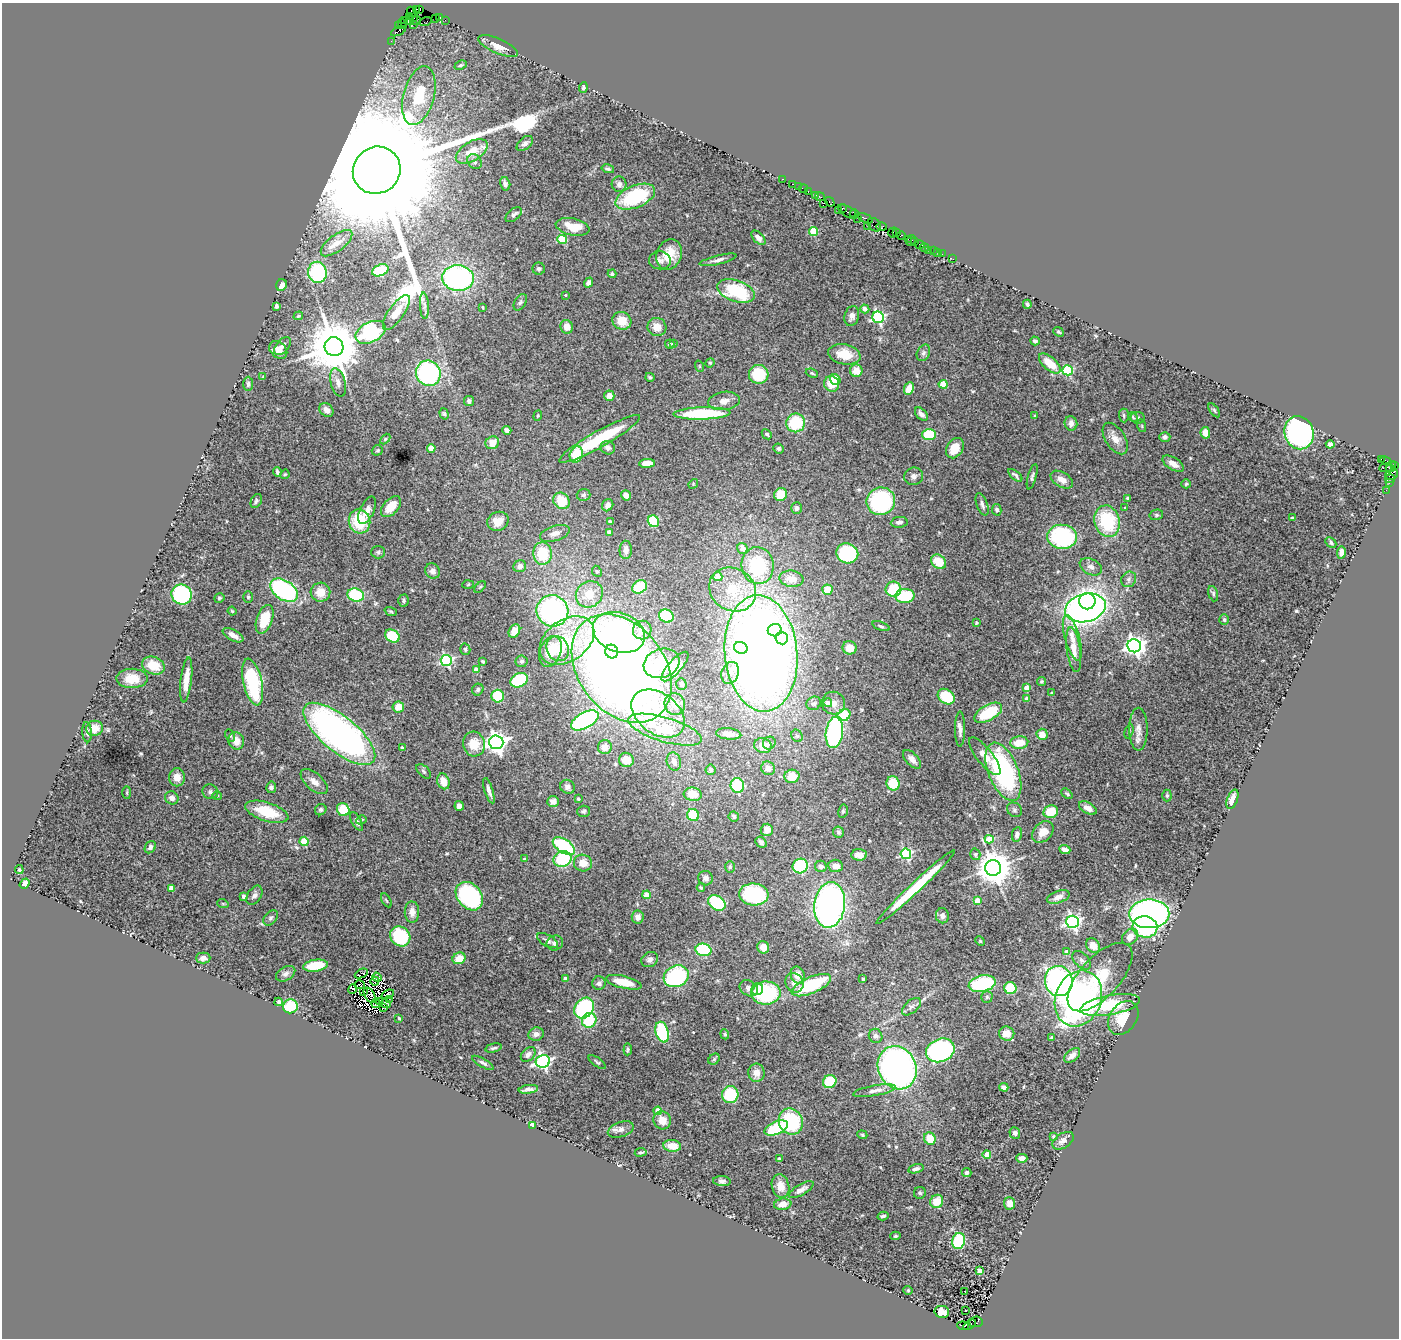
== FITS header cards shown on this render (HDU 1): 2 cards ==
NAXIS1  =                 1397
NAXIS2  =                 1336

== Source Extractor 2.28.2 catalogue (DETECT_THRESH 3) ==
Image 1397 x 1336 px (HDU 1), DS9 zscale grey, 1 PNG px = 1 image px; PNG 1401 x 1340 px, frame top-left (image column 1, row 1336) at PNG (2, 3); each listed source drawn as its Kron ellipse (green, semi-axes under 4 px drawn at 4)
Background 1.7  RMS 0.065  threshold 0.194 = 3 sigma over >= 5 px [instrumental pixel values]
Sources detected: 532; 6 with non-positive FLUX_AUTO (blend fragments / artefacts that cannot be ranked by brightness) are neither listed nor drawn; of the other 526, the 500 brightest by FLUX_AUTO listed and drawn (26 fainter detections omitted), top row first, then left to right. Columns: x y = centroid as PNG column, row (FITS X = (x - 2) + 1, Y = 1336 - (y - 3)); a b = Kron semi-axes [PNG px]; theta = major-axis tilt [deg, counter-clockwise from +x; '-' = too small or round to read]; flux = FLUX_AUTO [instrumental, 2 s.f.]
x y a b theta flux
416 10 4 3 - 32
420 10 3 3 - 170
412 12 5 2 - 64
409 16 3 2 - 33
413 17 3 3 - 55
440 17 3 3 - 260
436 18 3 2 - 180
416 20 4 3 - 64
445 20 2 2 - 35
405 21 4 2 - 33
410 21 5 3 - 120
426 22 6 2 18 69
402 24 5 2 - 94
413 24 3 2 - 74
399 26 3 3 - 110
398 31 8 3 26 240
391 41 2 2 - 19
498 46 21 7 -24 45
461 65 6 4 27 6.9
583 87 5 3 - 8.5
419 96 30 15 75 160
525 143 9 5 41 14
472 151 18 9 31 74
475 162 8 6 -49 14
608 169 6 3 -14 6.7
377 170 24 23 - 330000
782 179 3 2 - 92
505 184 7 5 -76 12
619 184 8 7 - 15
793 184 3 2 - 130
798 187 3 2 - 86
804 189 4 2 - 110
808 191 3 2 - 140
815 195 4 3 - 110
635 197 21 11 22 320
820 197 5 3 - 170
830 202 5 3 - 130
824 203 2 2 - 49
842 208 3 2 - 130
838 210 2 2 - 35
848 212 11 5 -33 530
854 213 4 4 - 410
514 215 10 5 39 14
858 218 2 2 - 81
865 218 8 3 -23 700
874 225 8 5 -44 590
868 226 2 2 - 51
572 227 17 8 -12 100
881 227 5 4 - 180
813 231 4 4 - 150
893 233 5 3 - 200
896 233 3 2 - 130
901 235 4 3 - 150
758 238 9 5 -45 17
562 239 5 4 - 210
908 239 3 2 - 150
911 240 6 2 61 220
915 242 3 3 - 170
337 243 19 8 37 41
919 245 5 3 - 230
924 248 4 3 - 53
928 250 3 2 - 33
933 250 3 3 - 180
938 252 2 2 - 28
669 254 16 12 72 78
942 254 2 2 - 24
953 259 2 2 - 21
660 260 11 9 -7 20
718 260 19 4 14 19
539 269 6 6 - 12
380 270 8 5 22 140
317 272 11 9 -81 380
612 274 4 4 - 10
458 278 16 12 -4 900
589 283 5 4 - 15
281 285 6 5 - 35
736 291 19 10 -18 280
565 295 3 2 - 4.3
520 302 9 5 58 10
1027 304 4 3 - 8.2
276 306 4 4 - 8.5
424 306 13 4 -87 18
483 307 4 3 - 4.6
865 309 4 4 - 23
396 312 20 7 55 66
298 316 5 3 - 5.3
852 316 10 7 74 22
878 317 6 5 - 690
622 321 9 9 - 69
567 327 7 6 - 34
657 327 9 9 - 41
370 332 16 10 27 510
1058 332 6 4 -40 6.4
1035 341 5 4 - 9.3
673 343 4 3 - 4.7
670 344 5 4 - 8.1
283 346 10 6 49 18
334 347 9 9 - 28000
278 350 10 7 -43 33
923 353 8 6 63 14
844 354 16 10 -11 75
710 363 5 4 - 5
1050 363 13 6 -41 78
699 366 6 3 -70 4.4
1067 370 5 5 - 360
856 371 6 6 - 45
428 373 13 12 - 550
812 373 6 4 -22 6.2
759 374 10 9 - 150
263 377 4 3 - 4.9
650 377 4 4 - 6.7
835 379 6 5 - 100
338 382 14 7 -75 25
248 384 7 5 89 9.5
831 384 8 7 - 63
943 384 4 4 - 160
909 388 6 5 - 50
609 396 5 5 - 32
469 401 5 5 - 12
724 401 16 9 7 34
326 410 8 6 -44 29
1214 410 8 4 -55 6.5
702 413 28 6 2 310
444 414 6 4 -72 7.3
921 414 8 5 -48 18
538 416 5 4 - 4.7
1035 416 4 3 - 4.8
1124 416 7 5 -87 7.9
1133 417 5 4 - 6
1138 418 7 6 - 9.6
796 423 9 9 - 190
1071 423 7 6 - 25
1142 426 6 4 -72 4.9
507 430 4 4 - 23
1205 433 6 5 - 38
1299 433 17 14 -71 1300
767 434 6 4 -43 8
929 435 7 5 -1 140
1165 437 5 5 - 14
1115 438 18 10 -57 44
385 439 6 4 46 5
600 439 46 8 29 240
492 443 7 6 - 55
1330 444 4 4 - 13
431 448 4 4 - 73
608 448 7 6 - 14
779 448 5 5 - 8.6
955 448 11 8 58 80
377 450 6 5 - 6.4
576 454 8 6 71 110
1381 459 2 2 - 68
1386 461 6 4 -27 200
647 463 8 4 3 57
1173 464 12 6 -32 32
1395 466 4 2 - 120
1391 467 6 4 57 120
1386 468 7 3 5 70
277 472 5 3 - 8.7
285 474 5 3 - 4.3
1015 475 8 3 -39 12
1391 475 7 5 22 870
914 476 9 8 - 20
1032 477 13 4 74 11
1390 479 5 3 - 180
1062 480 12 7 -31 37
1389 483 3 2 - 82
693 484 5 4 - 4.8
1186 484 4 4 - 6
1386 490 2 2 - 34
583 495 7 6 - 9.2
626 495 5 4 - 22
781 495 6 6 - 89
1128 498 4 3 - 5.8
256 501 7 5 63 8.7
561 501 9 7 -47 110
881 501 14 13 - 450
982 504 12 5 -70 16
608 505 6 5 - 19
391 507 12 7 47 80
797 508 6 5 - 14
1125 508 4 4 - 4.7
367 510 14 7 65 28
997 510 5 4 - 9.8
1156 515 7 5 14 8.2
1293 518 4 2 - 4.8
359 521 12 10 -74 190
498 521 11 9 24 56
653 521 6 5 - 190
1107 521 16 12 -72 290
610 522 3 3 - 7.6
899 522 8 5 9 13
609 532 4 4 - 30
555 533 15 7 17 33
1062 537 15 12 -4 490
1331 542 6 4 -46 9.8
743 548 6 5 - 33
626 550 9 6 88 18
378 552 7 6 - 8.8
542 553 11 9 -87 160
847 553 11 10 - 360
1341 553 6 4 82 23
939 562 8 6 -41 91
520 566 6 6 - 19
758 566 18 16 -81 300
1091 567 12 7 -26 21
433 571 8 7 - 23
597 571 6 4 -65 6.5
718 577 5 4 - 55
791 579 12 8 -7 49
1129 579 8 7 - 15
468 584 6 4 3 5
480 587 7 4 45 5.5
640 587 8 6 35 110
733 589 24 21 -31 170
893 589 8 7 - 160
284 590 15 9 -33 640
827 590 5 5 - 96
320 592 10 9 - 66
589 594 14 12 39 79
1213 594 8 4 -74 8.1
182 595 10 10 - 420
356 595 8 6 -17 280
905 596 9 7 3 170
248 597 6 5 - 7.2
219 598 5 4 - 7.1
404 600 6 5 - 8.3
1087 601 8 8 - 1500
1085 608 21 14 13 1800
232 611 4 4 - 5.2
391 611 6 4 -19 5.8
552 611 16 15 - 850
666 616 7 6 - 210
265 619 15 8 71 150
1224 620 5 5 - 9.5
976 623 3 3 - 6.5
881 626 9 4 -19 7.7
642 630 9 9 - 43
775 630 7 6 - 99
514 631 7 5 55 37
619 632 27 19 -20 980
233 635 11 5 -28 31
392 636 8 6 -30 120
782 638 6 6 - 150
1072 638 23 7 -75 53
567 641 30 20 36 240
1134 646 7 6 - 2400
741 648 7 5 -22 180
850 648 7 6 - 41
465 649 6 5 - 10
558 649 13 11 -60 73
1074 650 22 7 -82 55
550 651 16 10 70 98
612 652 7 6 - 290
761 653 58 36 -85 6300
446 660 5 5 - 660
483 661 3 3 - 5.6
522 661 6 6 - 9.5
662 663 18 14 19 250
153 666 12 8 -20 94
675 666 19 7 48 170
622 668 60 43 -52 5700
476 670 4 4 - 56
730 673 11 8 69 33
132 678 15 10 0 77
186 680 23 5 83 78
519 680 9 6 29 250
1042 681 4 4 - 6.4
253 682 24 9 -78 390
681 684 6 5 - 9.7
1027 688 4 4 - 53
478 690 6 5 - 11
1052 693 3 3 - 7.5
498 696 6 6 - 150
946 697 9 7 -36 150
1027 699 4 3 - 23
814 703 7 6 - 11
828 703 4 4 - 29
833 703 11 11 - 32
675 704 11 10 - 57
398 707 5 5 - 55
658 713 29 20 -37 380
988 713 15 7 29 200
844 715 7 5 35 160
585 720 15 8 29 670
94 728 8 7 - 49
960 729 18 5 89 22
1138 729 21 9 -90 42
665 730 38 12 -17 210
1129 731 7 4 74 6.2
87 732 10 4 -86 12
834 732 16 8 82 560
339 734 44 17 -39 2200
729 734 12 5 -5 24
1042 734 5 5 - 47
230 735 6 4 -62 6.9
797 736 6 5 - 8.6
236 741 9 7 -69 47
496 742 7 7 - 2800
769 743 7 6 - 14
1019 743 9 6 4 81
474 744 12 11 - 72
763 746 9 7 -18 55
605 747 7 7 - 37
402 748 4 4 - 16
985 756 23 8 -51 46
912 759 11 6 -47 23
626 760 7 7 - 54
674 761 9 7 -75 17
768 768 7 6 - 22
711 770 5 5 - 9.8
424 771 9 5 -45 8.6
1003 772 31 15 -68 690
792 776 7 6 - 63
177 777 9 8 - 41
443 781 8 6 -72 44
314 782 16 8 -42 31
893 783 7 6 - 120
737 786 7 7 - 230
271 787 6 5 - 12
567 787 7 6 - 19
489 791 13 4 -73 19
210 792 8 7 - 12
127 793 6 3 -90 5.6
693 794 9 6 -7 58
1067 794 6 4 -41 5.9
217 795 5 3 - 4.5
1167 795 6 4 -89 7.3
172 798 7 6 - 21
578 799 3 3 - 7.1
1232 799 10 5 70 49
553 801 6 5 - 19
459 806 5 4 - 25
1088 808 10 5 -29 32
321 810 6 5 - 9.5
343 810 7 6 - 100
1014 810 8 6 -38 12
583 811 6 5 - 9.1
843 811 7 4 80 7.6
267 812 22 9 -17 150
1051 812 7 6 - 110
693 815 6 6 - 120
734 816 5 5 - 9.4
361 820 5 4 - 6.9
357 821 10 5 -61 14
767 830 6 6 - 35
839 832 5 5 - 8.8
1043 832 12 9 46 43
1017 834 7 5 80 18
989 839 4 4 - 140
304 841 4 4 - 160
761 842 6 4 -42 12
564 846 12 6 -34 300
150 847 6 5 - 11
1065 849 6 4 -23 28
906 854 5 5 - 530
975 854 6 5 - 7.9
859 855 7 5 -2 40
524 859 3 3 - 4.4
563 859 9 7 21 230
583 863 9 8 - 50
800 866 8 7 - 320
821 866 6 5 - 14
836 866 7 6 - 34
730 867 6 5 - 6.9
993 868 8 7 - 9500
19 870 4 4 - 5.6
706 878 7 7 - 18
25 884 5 4 - 18
916 887 53 5 43 220
171 888 4 4 - 50
701 888 4 3 - 4.5
754 894 14 11 -6 390
254 895 10 7 57 16
647 895 4 4 - 110
469 896 16 12 -49 510
244 897 4 4 - 19
1058 897 12 6 19 24
386 900 7 3 -60 5.3
977 900 4 4 - 76
717 903 9 6 -33 290
223 904 6 3 -19 4.3
830 905 23 15 82 1700
412 912 10 7 -89 34
1149 914 20 14 0 1500
942 916 7 6 - 16
638 917 6 6 - 19
270 918 9 6 50 12
1072 922 6 6 - 1300
1145 927 12 10 -14 360
400 936 11 9 -43 260
1130 937 9 7 46 35
547 941 12 5 -30 15
980 941 5 4 - 4.8
555 943 8 7 - 17
1093 946 8 6 -47 42
763 947 6 5 - 48
703 950 8 6 -14 250
1067 952 4 4 - 28
203 958 7 5 0 24
459 958 7 5 26 67
650 960 9 7 31 17
1082 960 11 7 -45 17
316 966 12 6 9 140
286 974 10 6 31 14
361 974 7 4 25 15
798 975 8 7 - 47
676 976 13 10 26 440
377 977 5 4 - 26
1100 977 43 20 47 190
565 979 4 3 - 22
863 979 3 3 - 7.1
375 981 4 2 - 5.8
1059 981 15 13 -73 970
624 982 18 6 -14 89
599 983 7 6 - 15
794 983 10 8 -55 29
982 984 14 8 12 280
360 985 5 2 - 5
811 985 21 8 23 300
749 988 10 7 -33 18
1010 988 6 6 - 150
353 989 5 2 - 6.5
757 989 6 5 - 29
363 991 4 3 - 7.3
766 993 14 11 2 340
388 994 6 4 20 21
370 995 8 5 -60 5.6
987 997 5 5 - 8.4
389 999 3 2 - 6.6
1078 999 29 23 68 1500
380 1001 3 2 - 5.9
279 1002 4 3 - 9.3
376 1004 4 3 - 5.5
386 1004 5 2 - 14
1110 1005 30 9 10 240
290 1006 7 7 - 140
383 1007 3 2 - 20
911 1007 11 6 40 17
584 1008 11 9 51 410
399 1018 3 3 - 5.1
1123 1018 18 13 54 110
589 1020 7 7 - 150
662 1032 11 6 -74 310
1007 1033 8 7 - 49
536 1034 8 6 18 20
725 1034 5 4 - 5.6
876 1036 7 6 - 15
1052 1038 3 3 - 8.9
493 1048 8 4 13 8.5
628 1049 6 3 84 5.9
940 1050 15 11 22 710
528 1054 8 6 45 18
1072 1055 9 5 39 32
714 1059 6 5 - 6.9
543 1061 7 6 - 1100
597 1062 10 4 -36 7.2
483 1063 12 4 -30 12
897 1068 22 19 -64 1600
756 1073 9 8 - 36
830 1082 7 6 - 180
1004 1087 4 4 - 14
528 1089 10 3 8 16
874 1091 21 5 10 26
730 1095 8 8 - 180
658 1111 4 4 - 67
662 1120 9 8 - 44
791 1122 13 12 - 290
532 1125 4 4 - 69
776 1128 12 6 22 220
621 1129 13 7 19 22
1015 1133 6 5 - 10
862 1135 5 4 - 5.4
1053 1136 3 3 - 5.1
930 1139 6 5 - 93
1063 1141 12 7 32 21
672 1146 9 6 -7 51
641 1152 6 4 8 7.6
987 1155 4 4 - 100
1022 1158 5 4 - 25
779 1159 4 4 - 15
916 1169 8 4 15 13
967 1172 5 4 - 9.2
722 1181 9 5 -7 12
781 1186 12 8 -75 51
801 1190 14 5 30 23
920 1193 6 6 - 7.4
937 1201 7 6 - 74
1010 1203 6 5 - 26
783 1204 9 5 9 32
883 1216 5 3 - 8.5
895 1236 5 4 - 6.3
959 1241 8 6 73 220
980 1271 4 4 - 100
908 1290 4 4 - 4.8
965 1291 3 2 - 22
966 1311 3 2 - 6.3
942 1312 7 6 - 40
976 1322 7 5 6 700
970 1325 7 3 33 300
963 1326 6 3 -6 390
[26 fainter detections neither listed nor drawn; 6 non-positive-flux detections neither listed nor drawn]